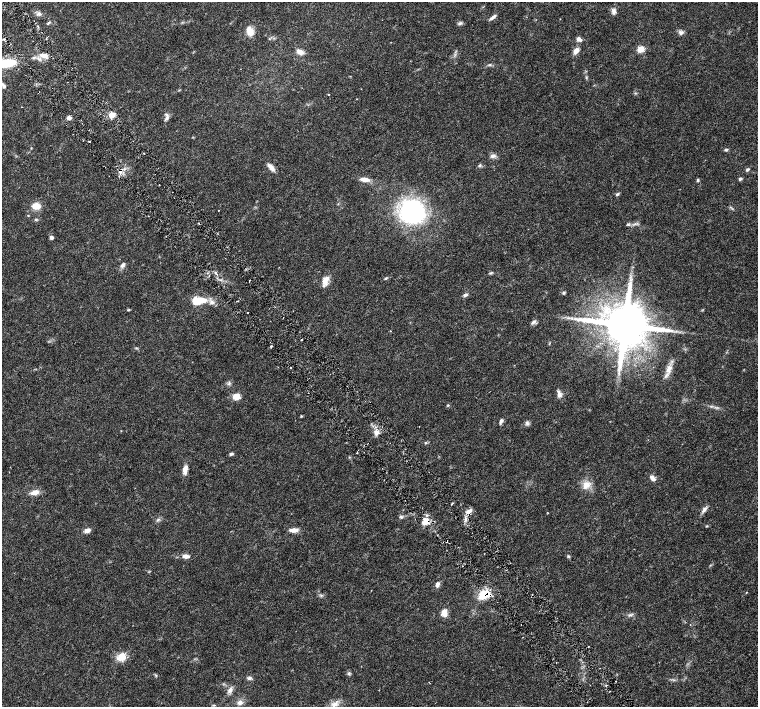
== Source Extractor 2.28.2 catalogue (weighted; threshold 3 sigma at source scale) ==
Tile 11 of 4 x 4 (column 3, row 3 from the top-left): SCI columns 3029-4539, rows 1622-3030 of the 6057 x 6002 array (HDU 1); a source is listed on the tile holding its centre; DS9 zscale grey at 2 x 2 block average (1 PNG px = mean of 2 x 2 image px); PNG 760 x 709 px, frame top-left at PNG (2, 2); no overlay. Shown black and unused: <1% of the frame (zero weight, under 4 of 8 exposures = <1% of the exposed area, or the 3 px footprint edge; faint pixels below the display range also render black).
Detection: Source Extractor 2.28.2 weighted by HDU 2 'WHT'; one run over the whole footprint, this tile lists its part. Background 0.0161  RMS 0.0013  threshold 0.00541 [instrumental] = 3 sigma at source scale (4.09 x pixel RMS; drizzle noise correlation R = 1.36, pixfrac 0.8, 0.0396/0.0396 arcsec/px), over >= 5 px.
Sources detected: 107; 3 cosmic-ray / hot-pixel residue — not listed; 1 inside a brighter listed object's ellipse — not listed separately; the other 103 listed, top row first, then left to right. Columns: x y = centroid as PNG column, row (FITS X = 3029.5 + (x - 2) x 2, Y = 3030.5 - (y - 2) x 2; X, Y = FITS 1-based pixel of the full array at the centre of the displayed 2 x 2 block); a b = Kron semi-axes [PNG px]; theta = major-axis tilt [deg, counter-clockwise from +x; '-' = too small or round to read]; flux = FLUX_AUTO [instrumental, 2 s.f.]
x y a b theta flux
614 11 8 6 -87 1.1
39 14 7 5 -7 0.94
493 17 10 3 38 0.94
48 23 5 3 - 0.36
460 23 7 4 18 0.58
250 31 11 8 -71 2.5
681 32 8 5 -16 0.83
579 39 7 5 -31 1
641 49 4 4 - 4.3
576 51 7 5 61 2
299 52 11 6 -31 1.6
44 55 10 5 -7 2.3
6 63 25 9 10 9.5
490 64 4 2 - 0.29
586 77 5 2 - 0.29
3 86 7 4 -58 0.76
179 90 4 2 - 0.16
329 95 2 2 - 0.14
21 107 2 2 - 0.16
112 115 3 3 - 7.8
69 118 4 4 - 1.3
167 118 7 4 48 0.9
66 124 2 2 - 0.16
89 141 2 2 - 0.97
31 148 3 2 - 0.16
726 150 5 4 - 0.44
144 153 2 2 - 0.28
493 156 8 5 11 0.95
479 165 5 3 - 0.46
271 167 12 5 -49 1.6
747 169 6 4 39 0.48
740 179 5 3 - 0.5
364 180 11 5 -8 1.9
698 180 5 3 - 0.36
159 185 2 2 - 0.12
617 194 5 3 - 0.48
36 206 9 7 8 3.2
218 210 2 2 - 0.11
412 211 19 17 -1 48
36 220 4 3 - 0.34
628 224 5 3 - 0.4
51 237 5 4 - 0.73
122 265 8 5 57 0.87
490 273 6 2 19 0.35
386 278 5 3 - 0.3
325 280 12 7 68 2.5
249 281 2 2 - 0.16
563 293 4 4 - 0.41
465 295 6 4 29 0.73
196 300 4 4 - 10
202 300 10 6 8 3.2
237 301 2 2 - 0.26
212 302 7 5 -16 1.2
128 310 3 3 - 0.24
247 313 2 2 - 0.15
533 322 7 4 31 0.76
625 325 11 10 - 1800
271 346 3 2 - 0.38
291 368 2 2 - 0.2
619 369 4 2 - 0.4
668 369 12 7 70 2.2
347 386 2 2 - 0.1
559 395 7 6 - 1.2
236 396 9 8 - 2.2
448 405 4 2 - 0.23
301 416 4 3 - 0.24
501 421 7 4 57 0.77
527 423 7 5 -57 0.68
376 433 9 7 -68 1.6
425 443 3 2 - 0.21
357 453 2 2 - 0.19
231 454 5 3 - 0.53
185 470 11 5 81 2
652 478 8 5 -50 1.3
586 485 11 9 56 2.8
34 492 11 6 12 2.1
452 503 3 2 - 0.24
704 510 9 5 54 1.1
469 511 10 5 32 1.5
401 517 6 4 -28 0.51
158 520 5 3 - 0.45
426 521 10 7 45 3
707 526 3 2 - 0.21
87 530 6 4 15 1.6
294 530 11 5 -1 1.7
447 541 2 2 - 0.96
186 556 9 4 -4 1.6
568 556 4 3 - 0.34
437 584 7 4 79 0.97
321 595 3 2 - 0.28
484 595 11 7 30 7.2
444 613 7 5 -84 2.8
630 615 5 3 - 0.55
690 625 2 2 - 0.13
121 657 11 9 32 3.6
349 674 5 4 - 0.46
156 675 4 2 - 0.26
249 678 7 4 2 0.68
230 690 8 5 54 1.3
610 691 2 2 - 0.13
240 702 7 6 - 1.3
335 704 14 5 46 1.8
213 705 4 2 - 0.23
Overlapping masked pixels (flux is a lower limit): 4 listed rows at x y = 66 124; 426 521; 447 541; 484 595
Isophote crosses this tile's border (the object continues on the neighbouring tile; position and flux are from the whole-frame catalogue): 2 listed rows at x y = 6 63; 3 86